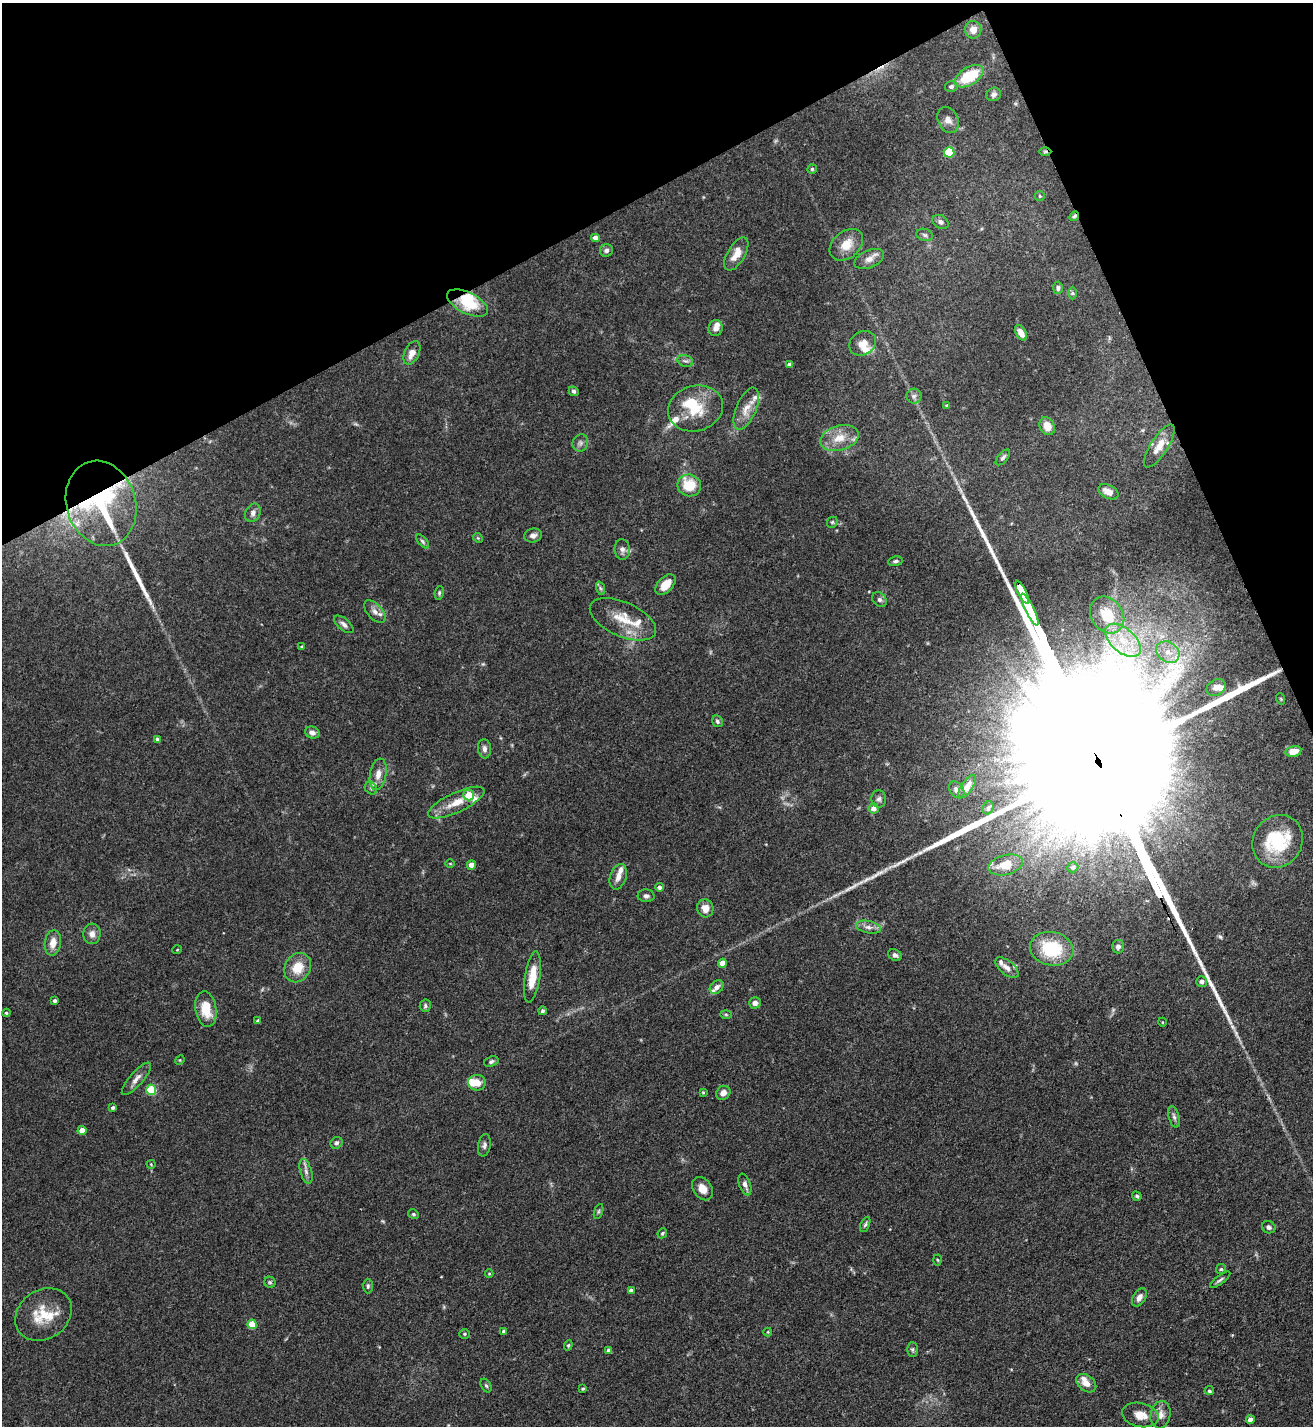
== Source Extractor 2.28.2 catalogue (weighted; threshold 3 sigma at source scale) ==
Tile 3 of 4 x 4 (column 3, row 1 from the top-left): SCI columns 2776-4086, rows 4272-5695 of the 5688 x 5699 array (HDU 1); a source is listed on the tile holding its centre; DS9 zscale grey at full resolution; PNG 1315 x 1428 px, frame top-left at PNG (2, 3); each listed source drawn as its Kron ellipse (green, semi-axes under 4 px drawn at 4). Shown black and unused: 21% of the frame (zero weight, under 3 of 5 exposures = <1% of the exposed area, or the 3 px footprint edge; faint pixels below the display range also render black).
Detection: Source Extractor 2.28.2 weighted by HDU 2 'WHT'; one run over the whole footprint, this tile lists its part. Background 0.0758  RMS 0.004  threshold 0.018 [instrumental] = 3 sigma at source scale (4.5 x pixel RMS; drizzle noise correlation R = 1.50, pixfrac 1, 0.05/0.05 arcsec/px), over >= 5 px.
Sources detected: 178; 2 too faint to see at this stretch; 2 inside a brighter object's white glare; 2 cosmic-ray / hot-pixel residue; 4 long thin detections or spike segments (spike, bleed or trail) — neither listed nor drawn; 17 inside a brighter listed object's ellipse — not listed separately; the other 151 listed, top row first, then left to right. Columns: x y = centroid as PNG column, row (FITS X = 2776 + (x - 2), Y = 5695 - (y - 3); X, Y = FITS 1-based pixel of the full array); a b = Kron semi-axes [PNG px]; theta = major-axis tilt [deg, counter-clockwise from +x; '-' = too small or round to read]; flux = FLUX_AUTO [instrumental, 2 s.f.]
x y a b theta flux
973 30 9 8 - 3.6
969 76 16 9 31 16
951 86 6 5 - 1.1
994 94 7 6 - 1.3
948 120 13 10 -66 2.5
949 152 5 5 - 19
1045 152 6 4 0 0.6
812 169 5 4 - 0.59
1040 196 5 4 - 0.47
1074 216 5 4 - 0.71
941 222 8 6 -31 1.5
925 235 8 6 -17 1
595 238 4 4 - 2.6
846 245 19 13 40 6
606 250 6 6 - 1.2
736 254 18 9 60 4.6
869 259 15 9 23 3
1058 288 6 5 - 0.91
1073 293 6 4 -89 0.64
467 303 22 10 -26 13
716 328 8 7 - 1.9
1021 333 8 5 -62 2.4
863 343 14 11 32 3.6
412 353 12 7 64 3.8
685 361 8 5 -18 1.1
790 364 4 4 - 1.4
574 391 5 4 - 0.85
914 396 7 7 - 1.3
947 405 4 4 - 0.53
695 408 28 22 15 14
746 409 22 10 67 5.3
1047 426 9 7 -63 4.8
839 438 20 12 16 6.9
580 443 8 7 - 1.5
1159 446 25 8 57 6.2
1003 457 9 5 49 0.99
689 485 12 11 - 12
1108 492 11 6 -26 3.5
101 503 43 34 -72 61
253 513 9 7 66 1.8
832 522 6 5 - 0.6
533 535 9 7 14 1.7
478 538 5 4 - 0.46
423 541 8 4 -49 0.75
622 549 10 8 -83 1.8
895 561 7 4 9 0.91
665 585 12 7 47 4.9
600 588 7 4 -71 0.76
1022 592 12 3 -64 1400
439 593 7 4 81 0.73
879 600 8 6 -44 1.2
1030 609 17 3 -64 2700
375 611 13 7 -48 2.5
1107 615 20 15 -54 11
623 619 35 17 -24 11
344 624 11 5 -41 1.5
1123 640 21 12 -41 10
302 647 4 3 - 0.52
1168 652 12 10 -36 4.2
1216 687 10 7 32 2.3
1281 699 6 3 -71 0.4
717 721 6 5 - 0.83
312 733 7 6 - 1.8
157 739 4 3 - 0.9
484 749 9 6 -83 1.6
1293 751 8 5 11 4.7
378 774 16 8 80 3.8
967 786 13 5 56 3
371 788 7 5 -44 0.93
957 790 9 6 -52 1.6
469 795 5 5 - 7.6
879 799 8 7 - 1.3
456 803 31 10 25 7.5
874 808 5 5 - 2.8
988 808 7 5 62 0.76
1278 841 27 24 55 24
450 864 5 3 - 0.34
471 865 5 4 - 3
1006 865 17 10 15 8.6
1073 867 5 5 - 0.7
618 877 13 8 72 2.8
659 887 4 4 - 1.4
646 896 8 6 -3 1.2
705 908 9 8 - 3.9
868 927 13 6 -12 2
92 934 10 8 85 2.5
53 943 13 8 81 4.1
1118 946 7 6 - 1.2
1052 949 22 16 -12 22
177 950 5 3 - 0.32
895 955 7 5 -31 1.3
722 963 4 4 - 5.1
298 968 15 12 60 7.7
1007 968 14 7 -38 2.6
532 977 26 7 81 7.6
1202 981 5 5 - 1.6
717 987 8 6 47 1.8
55 1001 3 3 - 0.89
755 1003 6 5 - 1.6
425 1006 6 5 - 0.84
206 1009 18 10 -80 8.6
543 1011 4 4 - 0.73
6 1013 4 3 - 0.57
726 1014 6 4 -2 0.48
258 1021 4 3 - 0.93
1162 1022 4 3 - 0.32
180 1060 5 4 - 0.4
491 1062 7 5 19 0.88
136 1079 21 6 48 2.7
477 1083 9 8 - 5
151 1090 5 5 - 20
703 1092 4 4 - 0.46
723 1093 8 6 42 2.4
113 1108 4 3 - 0.84
1174 1117 11 5 -73 1.3
82 1130 4 4 - 4.3
337 1143 6 5 - 0.92
484 1145 11 6 79 1.3
151 1164 4 4 - 0.39
306 1171 13 5 -74 1.8
745 1184 11 5 -70 1.9
702 1189 13 9 -54 3.7
1137 1196 5 3 - 0.65
599 1211 8 3 71 0.59
413 1214 5 4 - 0.64
865 1224 8 4 65 0.79
1269 1227 7 6 - 1.2
662 1233 5 4 - 0.59
937 1260 5 3 - 0.41
1221 1269 5 5 - 0.61
489 1274 4 4 - 0.42
1220 1280 12 4 37 1
270 1282 5 5 - 0.66
368 1286 7 4 89 0.77
631 1290 4 4 - 1.3
1139 1297 10 6 60 2.3
43 1314 30 24 35 13
252 1324 5 4 - 9.5
504 1332 4 3 - 1.4
768 1332 4 4 - 0.35
464 1334 5 5 - 0.57
568 1345 5 4 - 0.56
912 1349 7 5 -90 0.78
609 1351 4 4 - 2.2
1086 1383 11 7 -38 4.2
486 1386 7 5 -62 0.72
583 1389 3 3 - 0.51
1209 1391 5 4 - 0.75
1140 1415 18 12 -13 4.9
1161 1415 13 10 79 3.1
1250 1419 4 4 - 2.5
Overlapping masked pixels (flux is a lower limit): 5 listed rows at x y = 1045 152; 1074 216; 467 303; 101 503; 1022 592